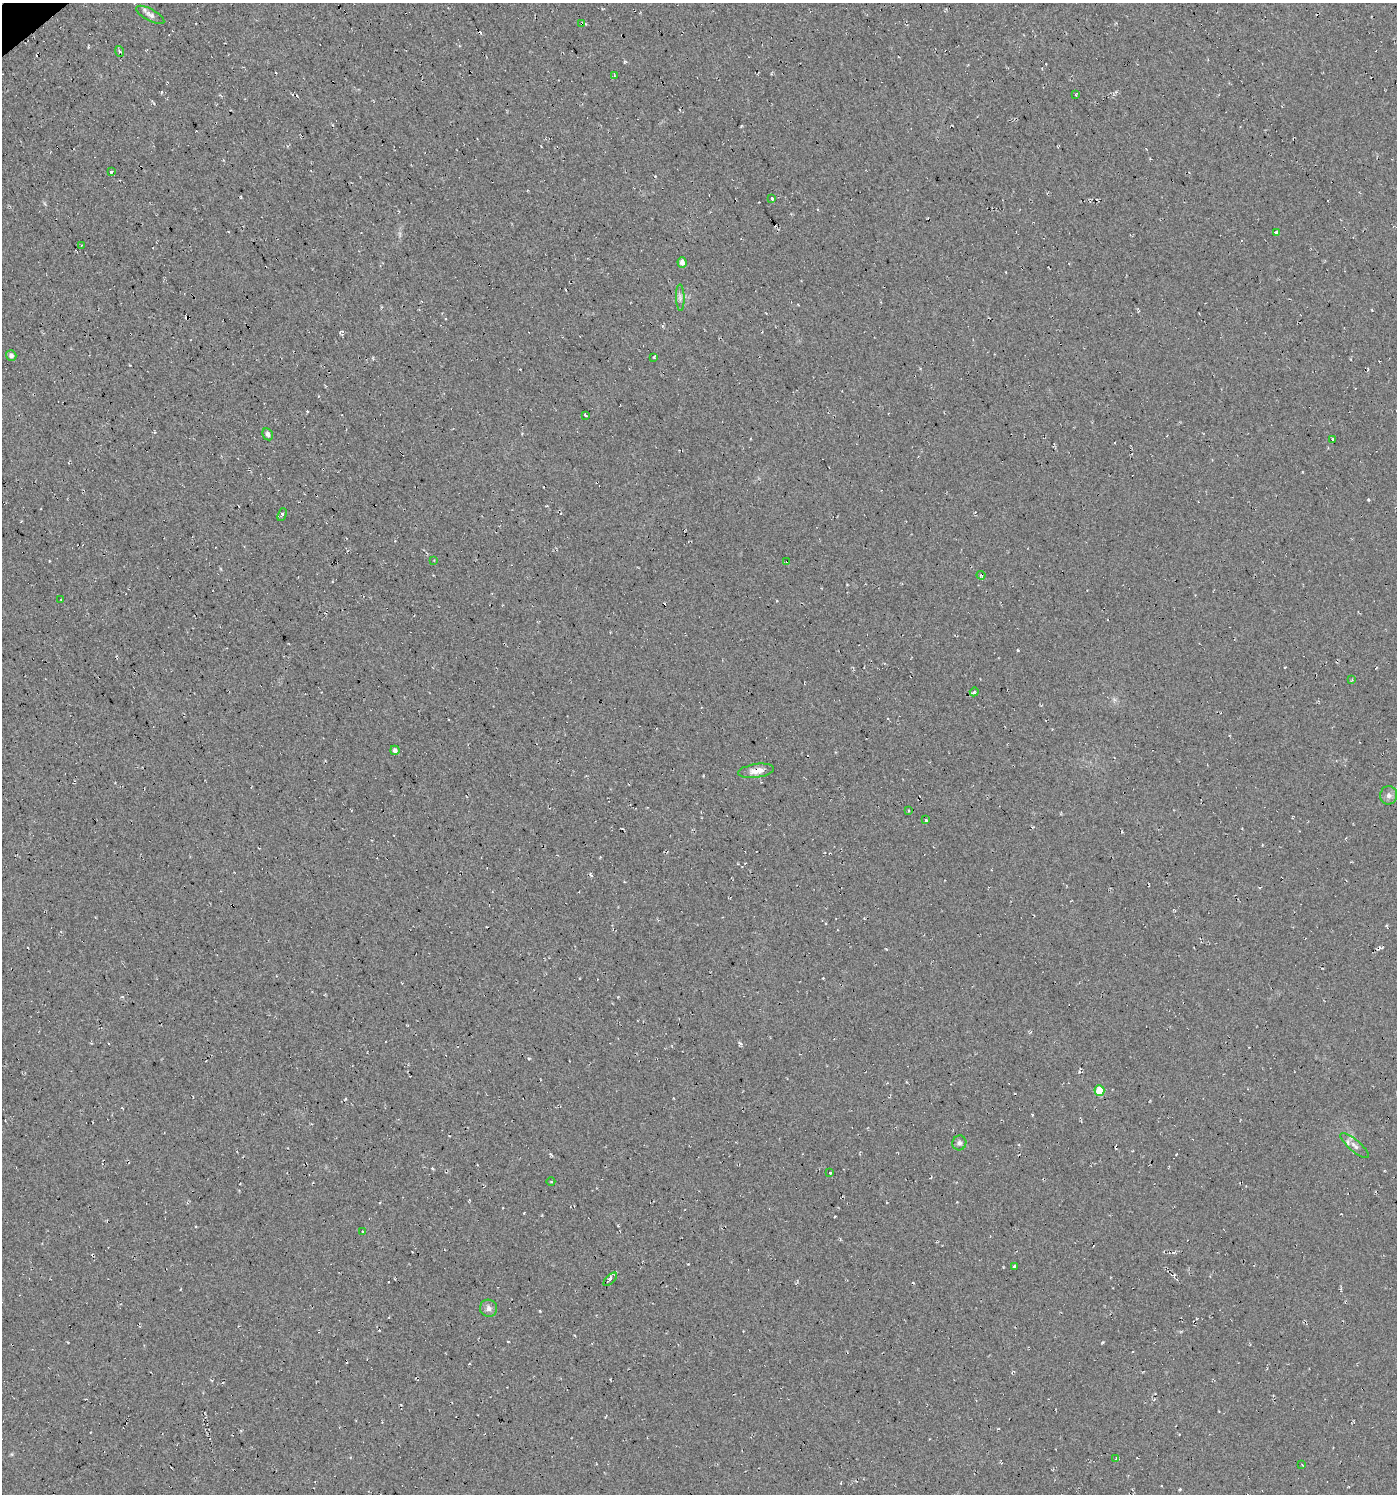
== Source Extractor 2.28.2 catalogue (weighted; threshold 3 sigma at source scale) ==
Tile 11 of 4 x 4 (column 3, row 3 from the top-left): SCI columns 2922-4316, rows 1493-2984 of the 5906 x 5968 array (HDU 1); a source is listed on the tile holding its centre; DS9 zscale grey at full resolution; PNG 1399 x 1496 px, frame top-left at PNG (2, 3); each listed source drawn as its Kron ellipse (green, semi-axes under 4 px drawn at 4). Shown black and unused: <1% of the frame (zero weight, under 2 of 3 exposures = <1% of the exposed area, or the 3 px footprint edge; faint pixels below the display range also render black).
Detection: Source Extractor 2.28.2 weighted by HDU 2 'WHT'; one run over the whole footprint, this tile lists its part. Background 0.03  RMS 0.013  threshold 0.0577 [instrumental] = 3 sigma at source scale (4.5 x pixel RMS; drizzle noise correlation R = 1.50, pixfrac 1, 0.0396/0.0396 arcsec/px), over >= 5 px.
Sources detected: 50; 11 cosmic-ray / hot-pixel residue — neither listed nor drawn; the other 39 listed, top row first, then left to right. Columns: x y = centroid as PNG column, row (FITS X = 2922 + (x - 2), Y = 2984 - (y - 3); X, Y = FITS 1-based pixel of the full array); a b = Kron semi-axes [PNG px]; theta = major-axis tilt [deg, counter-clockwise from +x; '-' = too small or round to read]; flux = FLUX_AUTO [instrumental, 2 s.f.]
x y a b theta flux
150 15 16 6 -28 5.6
582 24 3 3 - 13
119 51 5 3 - 1.9
614 75 4 4 - 1.3
1076 95 3 2 - 1.2
111 171 3 3 - 11
772 199 3 3 - 8.3
1276 232 3 3 - 16
81 245 2 2 - 1
682 262 5 4 - 6.4
680 298 13 3 -89 3.2
11 356 5 5 - 4.7
654 357 3 3 - 5.6
586 415 3 3 - 7.8
268 434 6 5 - 4.1
1333 439 3 2 - 4.6
282 515 7 3 72 2.1
434 560 3 3 - 0.82
787 561 3 3 - 4.7
981 575 4 3 - 1.7
61 600 3 2 - 2.5
1352 680 3 3 - 1.1
974 692 4 3 - 1.8
395 750 5 4 - 4.4
756 771 18 7 8 11
1389 795 9 8 - 5.6
908 811 3 2 - 1.1
925 820 4 3 - 9.4
1099 1091 5 5 - 33
959 1143 7 7 - 3.7
1354 1145 18 6 -41 7
830 1173 3 3 - 12
551 1182 4 3 - 0.99
363 1232 3 3 - 12
1014 1266 3 3 - 20
610 1279 8 3 45 2.2
489 1308 9 8 - 5.7
1116 1458 4 2 - 1.1
1302 1465 3 2 - 1.1
Overlapping masked pixels (flux is a lower limit): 3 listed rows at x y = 582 24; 787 561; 756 771